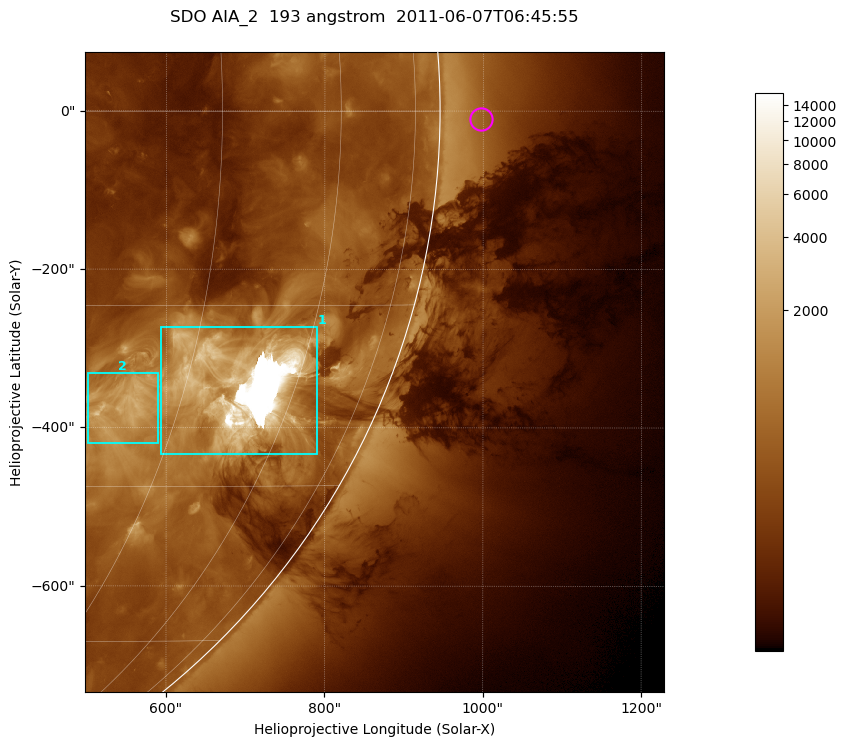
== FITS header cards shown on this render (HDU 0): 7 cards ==
TELESCOP= 'SDO     '           /
INSTRUME= 'AIA_2   '           /
WAVELNTH=                  193 /
WAVEUNIT= 'angstrom'           /
DATE-OBS= '2011-06-07T06:45:55.84' /
CTYPE1  = 'HPLN-TAN'           /
CTYPE2  = 'HPLT-TAN'           /

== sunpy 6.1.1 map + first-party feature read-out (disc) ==
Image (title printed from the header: SDO AIA_2  193 angstrom  2011-06-07T06:45:55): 1217 x 1345 px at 0.601 arcsec/px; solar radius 945 arcsec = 1574 px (partial field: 10% of the solar disc is inside the frame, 48% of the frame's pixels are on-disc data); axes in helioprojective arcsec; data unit not stated in the header (colour bar unlabelled)
Orientation: roll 0.0578 deg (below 1 deg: not rotated)
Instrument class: DISC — disc imager (sunpy class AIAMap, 193 A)
Bright regions (active regions / flare kernels): reference = the on-disc median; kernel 11 px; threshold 5 sigma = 1288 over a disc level ~378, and >= 1.15x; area >= 1636 px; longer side >= 15 px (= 9 arcsec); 2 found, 2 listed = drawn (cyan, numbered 1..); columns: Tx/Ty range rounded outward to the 2 arcsec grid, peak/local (2 s.f.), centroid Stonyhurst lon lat
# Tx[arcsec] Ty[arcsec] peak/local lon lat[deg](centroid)
1 594..792 -434..-272 43 +52 -21
2 500..590 -420..-330 7.1 +39 -23
Off-limb structures (1.02-1.3 R_sun): pedestal 6 subtracted; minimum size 400 px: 6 found; the strongest spans PA ~265..275 deg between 1.02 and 1.15 R_sun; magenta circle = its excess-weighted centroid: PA ~270 deg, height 1.05 R_sun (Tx ~998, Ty ~-10 arcsec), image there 1.7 x the reference